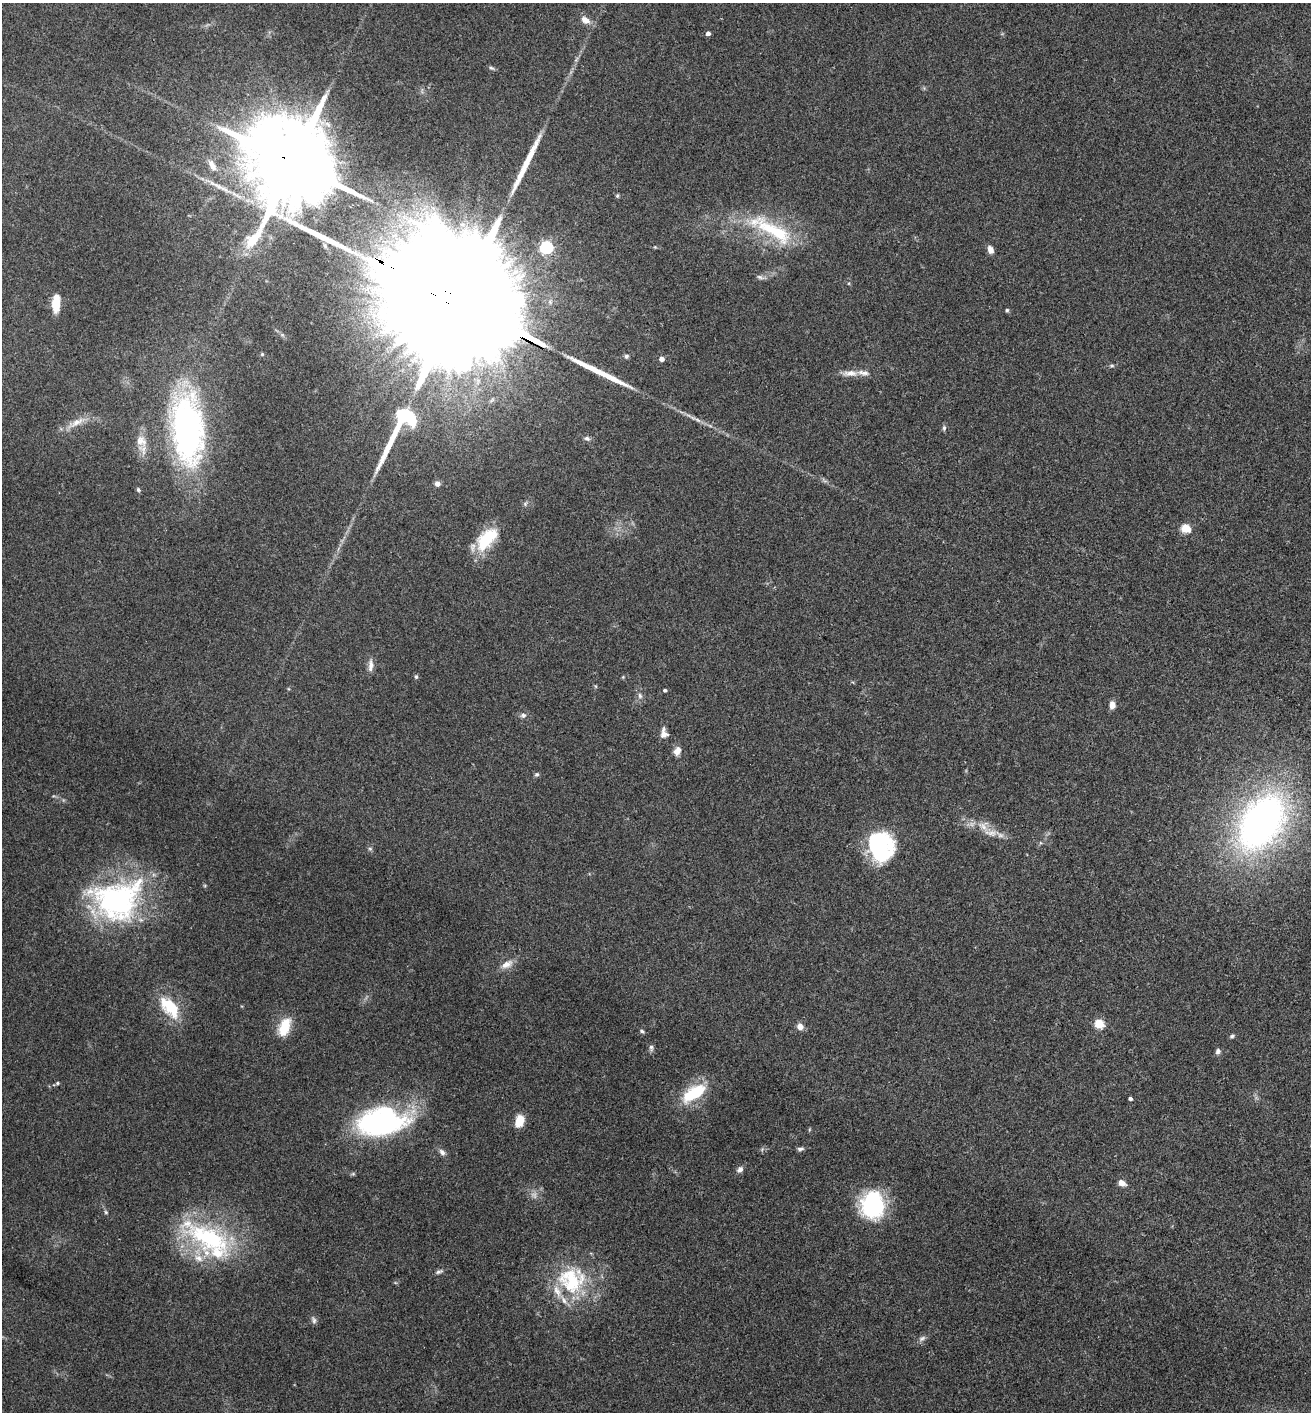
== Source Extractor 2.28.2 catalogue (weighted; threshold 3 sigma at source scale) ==
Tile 6 of 4 x 4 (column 2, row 2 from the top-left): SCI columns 1457-2765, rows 2825-4234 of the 5660 x 5650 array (HDU 1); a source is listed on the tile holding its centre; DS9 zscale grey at full resolution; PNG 1313 x 1414 px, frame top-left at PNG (2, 3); no overlay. Shown black and unused: <1% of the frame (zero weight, under 3 of 4 exposures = <1% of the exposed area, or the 3 px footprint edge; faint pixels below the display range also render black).
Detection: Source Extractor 2.28.2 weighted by HDU 2 'WHT'; one run over the whole footprint, this tile lists its part. Background 0.0661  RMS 0.0053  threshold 0.0238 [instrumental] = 3 sigma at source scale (4.5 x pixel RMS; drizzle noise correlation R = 1.50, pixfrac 1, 0.05/0.05 arcsec/px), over >= 5 px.
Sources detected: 84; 1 too faint to see at this stretch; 3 inside a brighter object's white glare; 3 long thin detections or spike segments (spike, bleed or trail) — not listed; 8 inside a brighter listed object's ellipse — not listed separately; the other 69 listed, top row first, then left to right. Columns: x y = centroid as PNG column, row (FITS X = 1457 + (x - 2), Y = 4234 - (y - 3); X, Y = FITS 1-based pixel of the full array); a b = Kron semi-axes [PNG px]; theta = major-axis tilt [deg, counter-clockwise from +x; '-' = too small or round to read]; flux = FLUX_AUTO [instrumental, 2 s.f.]
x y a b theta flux
585 20 11 8 -31 4.6
708 33 4 4 - 2.1
491 68 8 4 -24 1
294 163 28 21 -39 12000
212 165 16 8 -60 4.4
617 196 5 4 - 0.71
774 231 69 19 -32 38
546 247 6 6 - 76
990 250 8 6 -69 3.4
760 277 9 5 -20 1.5
453 300 106 23 -28 79000
56 304 18 9 87 8.7
1007 310 4 4 - 0.87
262 354 4 4 - 0.61
626 356 6 6 - 1.1
661 359 4 4 - 2.9
1112 366 7 4 6 0.92
850 373 22 8 0 5.1
405 415 25 17 -35 27
76 422 24 8 27 6.3
944 428 8 5 89 1.1
188 430 68 30 -86 170
587 438 8 6 -19 1.6
141 441 17 14 -48 6.7
437 484 6 6 - 2.3
138 490 7 4 -64 0.88
525 504 6 6 - 1.1
1186 528 5 5 - 27
486 539 30 16 49 23
370 665 17 7 89 3.2
416 677 5 4 - 1
595 686 6 3 -70 0.61
665 690 4 4 - 1.2
640 696 8 5 -74 1.6
1112 705 8 6 84 3.7
523 715 8 7 - 1.7
664 733 12 8 -85 3.5
677 751 11 7 62 3.9
537 774 6 5 - 1
1261 822 52 32 57 250
983 826 15 13 -52 5.9
881 846 34 27 -61 46
370 849 6 4 -1 0.83
117 900 60 48 13 110
507 964 18 9 27 4.7
169 1007 30 16 -50 20
1099 1024 5 5 - 26
800 1026 8 7 - 3.3
284 1027 23 13 70 12
642 1031 6 5 - 0.94
1232 1036 7 5 28 0.98
651 1048 10 6 -83 1.5
1218 1051 7 6 - 1.4
57 1083 5 4 - 0.74
694 1093 33 15 33 24
1130 1099 4 3 - 1.3
382 1121 51 24 1 110
519 1121 12 8 73 9
800 1149 9 5 11 1.3
442 1152 9 6 -50 2.2
740 1169 9 7 38 2
1122 1183 8 6 -26 3.5
872 1205 26 21 88 55
106 1212 6 4 -47 0.72
208 1238 76 31 -29 71
439 1272 11 5 15 1.4
572 1280 39 37 -22 44
314 1320 10 6 -71 1.6
922 1338 9 6 26 1.8
Overlapping masked pixels (flux is a lower limit): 2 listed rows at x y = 294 163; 453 300